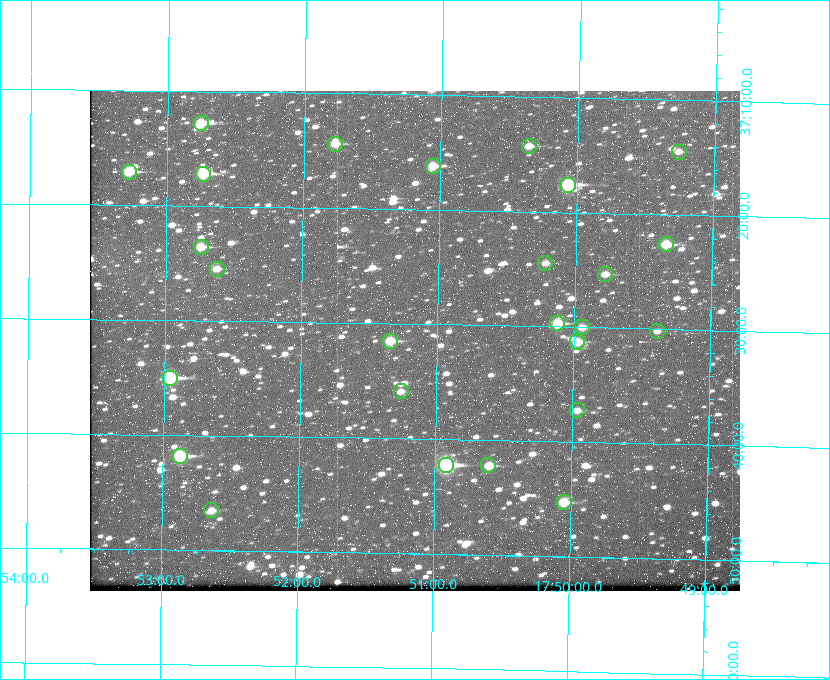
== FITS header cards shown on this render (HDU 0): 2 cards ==
NAXIS1  =                  650
NAXIS2  =                  500

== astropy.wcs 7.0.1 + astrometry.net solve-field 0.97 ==
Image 650 x 500 px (HDU 0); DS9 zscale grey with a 90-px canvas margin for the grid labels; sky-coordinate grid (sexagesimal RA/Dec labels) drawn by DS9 from the SOLVED WCS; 26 Tycho-2 reference stars matched to detected sources circled (green)
Header WCS: none
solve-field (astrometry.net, Tycho-2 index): SOLVED blind (the file carries no WCS)
Solved WCS: RA---TAN-SIP/DEC--TAN-SIP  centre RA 17:51:10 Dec +37:31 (267.79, +37.52 deg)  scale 5.23 arcsec/px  FOV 56.7' x 43.6'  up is +179 deg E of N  parity flipped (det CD > 0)
(file carries no celestial WCS; the grid is the blind solution)
Tycho-2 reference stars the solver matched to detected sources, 26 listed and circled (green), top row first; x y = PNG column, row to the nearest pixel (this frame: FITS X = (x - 90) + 1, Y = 500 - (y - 91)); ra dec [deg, ICRS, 3 dp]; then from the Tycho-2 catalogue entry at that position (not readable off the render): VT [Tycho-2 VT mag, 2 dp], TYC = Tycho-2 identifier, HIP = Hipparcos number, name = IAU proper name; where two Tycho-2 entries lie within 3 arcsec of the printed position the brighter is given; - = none
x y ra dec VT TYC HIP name
201 123 268.189 +37.213 9.71 2620-542-1 - -
335 144 267.943 +37.240 10.39 2620-505-1 - -
529 146 267.589 +37.238 11.09 2619-212-1 - -
679 152 267.316 +37.242 12.03 2619-611-1 - -
433 166 267.764 +37.270 10.17 2620-784-1 - -
129 172 268.319 +37.285 9.88 2620-536-1 - -
203 174 268.183 +37.286 8.98 2620-786-1 87506 -
568 185 267.517 +37.293 8.96 2619-379-1 - -
666 244 267.335 +37.377 10.60 2619-634-1 - -
201 247 268.186 +37.393 10.44 2620-175-1 - -
545 263 267.555 +37.408 11.50 2619-358-1 - -
217 269 268.156 +37.424 11.25 2620-712-1 - -
605 274 267.445 +37.422 11.17 2619-451-1 - -
557 323 267.531 +37.495 10.07 2619-274-1 - -
582 327 267.485 +37.500 11.33 2619-40-1 - -
657 331 267.347 +37.503 12.15 3088-638-1 - -
390 341 267.836 +37.525 9.96 3089-889-1 - -
577 342 267.494 +37.522 10.35 3088-270-1 - -
170 378 268.239 +37.584 8.64 3089-755-1 - -
401 391 267.815 +37.598 11.54 3089-1081-1 - -
577 410 267.491 +37.621 11.40 3088-1284-1 - -
180 456 268.219 +37.697 8.93 3089-671-1 - -
446 465 267.730 +37.705 8.13 3089-1203-1 87349 -
488 465 267.652 +37.703 11.04 3089-693-1 - -
564 502 267.512 +37.755 10.10 3089-2332-1 - -
211 510 268.159 +37.775 11.22 3089-2245-1 - -